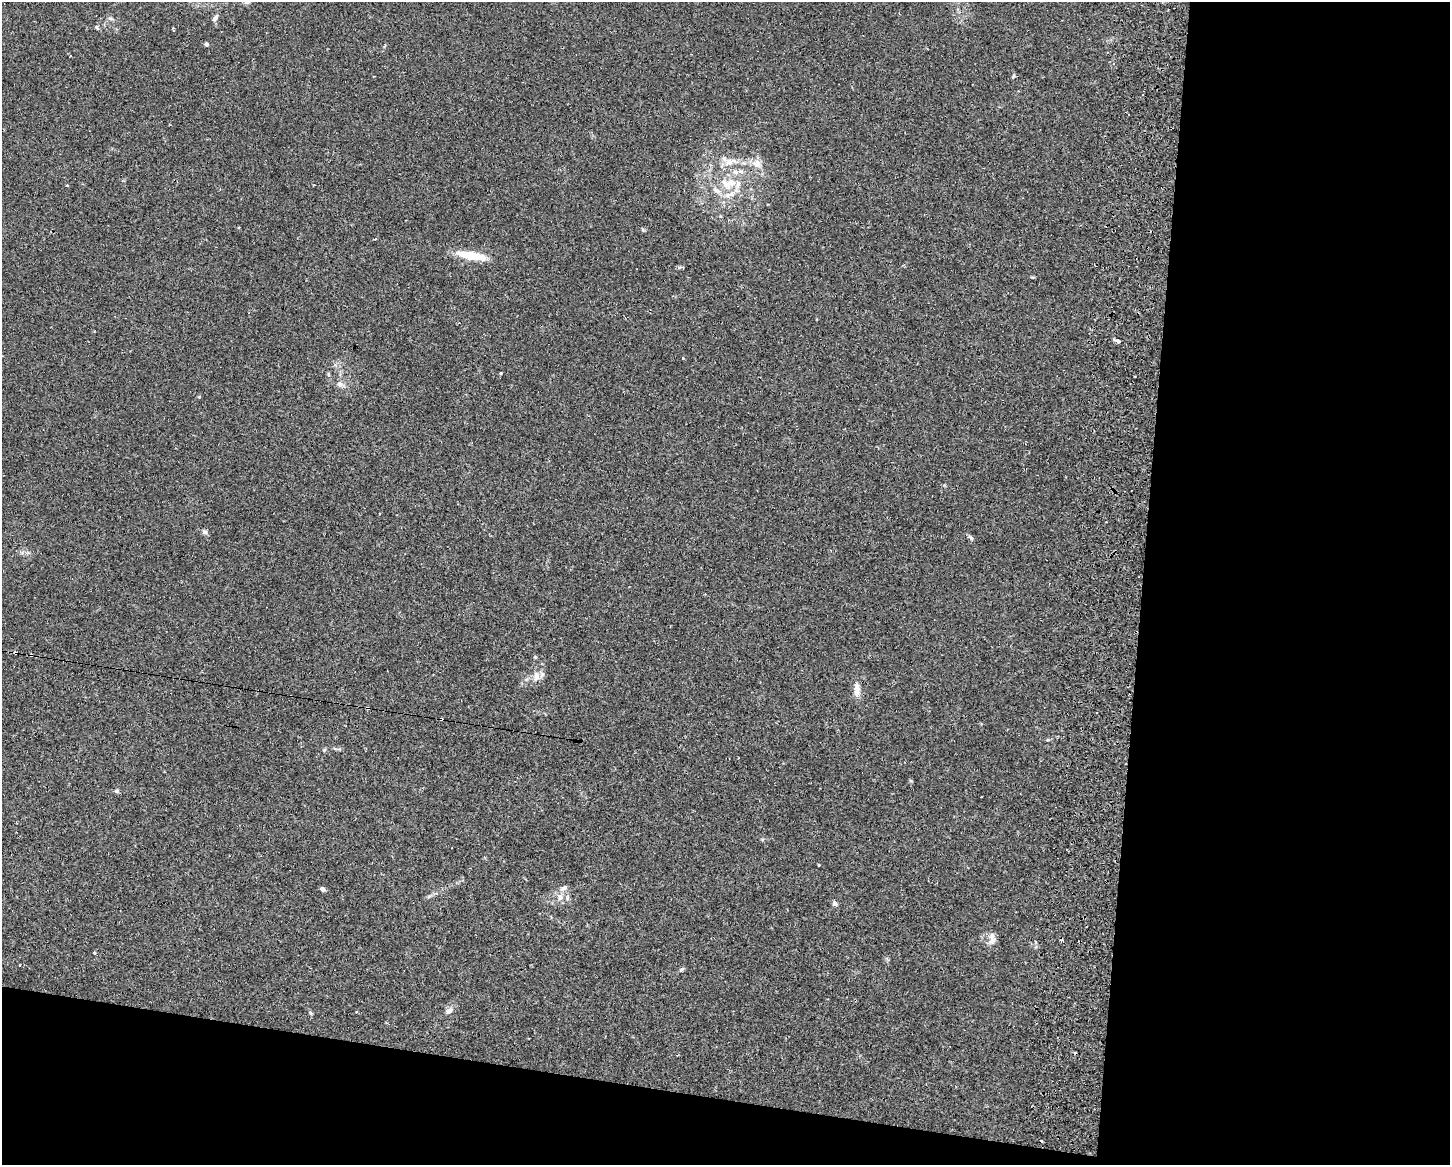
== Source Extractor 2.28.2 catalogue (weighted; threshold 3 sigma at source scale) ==
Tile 12 of 3 x 4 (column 3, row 4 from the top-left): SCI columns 3194-4641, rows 18-1180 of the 4749 x 4707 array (HDU 1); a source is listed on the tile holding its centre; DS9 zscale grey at full resolution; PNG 1452 x 1167 px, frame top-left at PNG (2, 2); no overlay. Shown black and unused: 27% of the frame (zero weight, under 2 of 3 exposures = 4% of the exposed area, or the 3 px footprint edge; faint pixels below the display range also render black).
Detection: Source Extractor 2.28.2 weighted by HDU 2 'WHT'; one run over the whole footprint, this tile lists its part. Background 0.0342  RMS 0.0051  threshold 0.0231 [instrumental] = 3 sigma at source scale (4.5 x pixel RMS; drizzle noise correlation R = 1.50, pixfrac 1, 0.05/0.05 arcsec/px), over >= 5 px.
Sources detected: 51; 9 cosmic-ray / hot-pixel residue — not listed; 4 inside a brighter listed object's ellipse — not listed separately; the other 38 listed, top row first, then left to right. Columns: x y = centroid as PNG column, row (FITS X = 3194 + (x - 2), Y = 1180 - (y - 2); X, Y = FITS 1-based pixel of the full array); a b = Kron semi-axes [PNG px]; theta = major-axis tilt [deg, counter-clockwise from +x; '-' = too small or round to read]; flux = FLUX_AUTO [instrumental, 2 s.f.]
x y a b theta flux
215 18 11 5 56 1.5
97 27 6 4 -61 0.73
206 44 4 4 - 1.6
70 56 3 2 - 0.37
1013 76 7 3 53 0.56
1142 95 3 2 - 0.6
729 162 16 9 13 4.8
757 164 12 11 - 4.5
731 183 25 12 9 11
67 185 3 3 - 0.55
374 239 3 2 - 0.55
472 255 32 8 -10 14
1118 341 4 3 - 2.9
683 358 3 2 - 2.7
501 373 4 3 - 0.43
340 384 9 7 -45 2.1
199 397 5 3 - 0.43
205 532 6 6 - 1.1
971 538 6 5 - 0.99
31 655 4 3 - 0.53
535 657 4 4 - 0.5
536 676 15 8 -84 3.6
857 688 17 8 -83 3.8
368 708 4 3 - 2.4
324 750 5 5 - 0.67
164 772 2 2 - 0.39
117 791 6 5 - 0.96
819 865 3 2 - 0.38
564 888 12 6 29 1.9
322 889 5 4 - 1.6
560 897 10 8 90 3.1
835 903 6 5 - 1.4
992 936 10 8 69 2.8
94 953 3 3 - 1.2
20 965 3 3 - 0.57
682 969 7 4 32 0.8
449 1011 9 7 34 2.2
310 1013 6 4 -88 0.71
Overlapping masked pixels (flux is a lower limit): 2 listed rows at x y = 31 655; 368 708
Unlisted compact peaks at least as high as the median listed source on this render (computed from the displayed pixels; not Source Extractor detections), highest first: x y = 643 230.